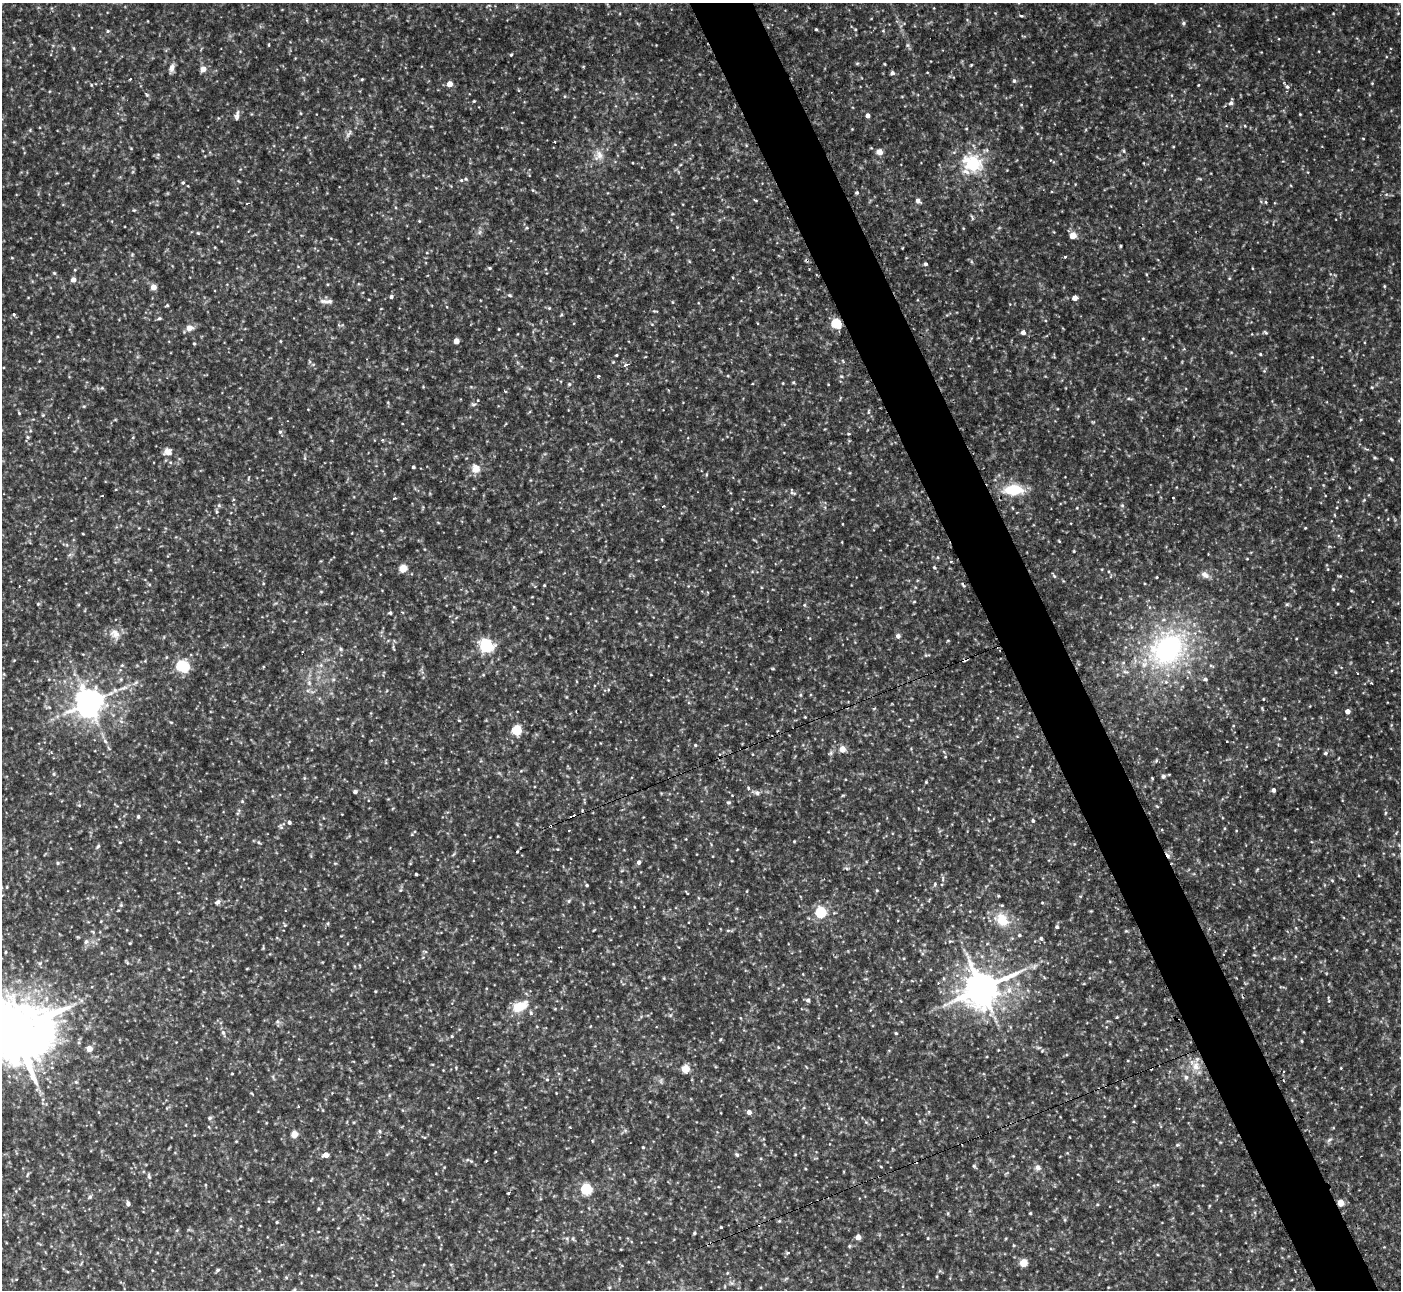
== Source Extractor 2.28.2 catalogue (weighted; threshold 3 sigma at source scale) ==
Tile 6 of 4 x 4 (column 2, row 2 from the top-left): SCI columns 1467-2865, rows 2861-4148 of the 6173 x 5943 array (HDU 1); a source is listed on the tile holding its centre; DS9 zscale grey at full resolution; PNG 1403 x 1292 px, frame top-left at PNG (2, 3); no overlay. Shown black and unused: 5% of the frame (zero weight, under 2 of 3 exposures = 1% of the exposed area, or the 3 px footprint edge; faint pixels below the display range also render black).
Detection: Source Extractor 2.28.2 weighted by HDU 2 'WHT'; one run over the whole footprint, this tile lists its part. Background 0.0722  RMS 0.01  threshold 0.0452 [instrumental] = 3 sigma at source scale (4.5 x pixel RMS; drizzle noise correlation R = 1.50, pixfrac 1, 0.05/0.05 arcsec/px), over >= 5 px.
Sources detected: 334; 1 too faint to see at this stretch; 13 cosmic-ray / hot-pixel residue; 1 long thin detection or spike segment (spike, bleed or trail) — not listed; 2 inside a brighter listed object's ellipse — not listed separately; the other 317 listed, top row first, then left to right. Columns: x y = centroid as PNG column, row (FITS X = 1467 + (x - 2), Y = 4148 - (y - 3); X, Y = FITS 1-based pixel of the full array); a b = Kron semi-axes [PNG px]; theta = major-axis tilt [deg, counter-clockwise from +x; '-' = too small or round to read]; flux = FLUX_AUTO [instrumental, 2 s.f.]
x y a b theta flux
1398 13 5 4 - 1.1
1021 15 3 3 - 5.7
1184 23 5 5 - 2.2
816 29 3 3 - 1.2
855 29 4 4 - 1.1
108 31 5 5 - 1.3
883 31 5 3 - 0.94
907 45 5 3 - 1.2
511 55 4 3 - 1
857 63 6 3 19 1.1
971 65 4 3 - 0.86
172 68 12 6 75 5.1
203 69 5 5 - 10
892 73 5 4 - 3.4
130 79 3 3 - 1.3
362 79 4 4 - 1
1014 81 6 5 - 1.8
450 84 4 4 - 11
91 85 5 4 - 1.1
1198 85 3 3 - 0.72
1287 87 8 6 -39 2.9
147 95 5 4 - 1.4
474 101 4 3 - 0.99
1231 103 6 5 - 3.2
1300 114 3 3 - 0.83
868 115 4 4 - 4.6
237 116 13 5 79 3.9
852 129 3 3 - 0.7
348 134 13 4 56 3.4
1363 138 4 2 - 0.72
554 141 3 2 - 1.3
1173 147 4 2 - 0.78
1124 151 5 4 - 1.3
879 152 7 6 - 5.7
599 155 16 12 55 10
972 163 31 24 -32 48
466 179 5 5 - 1.4
1200 179 6 3 -19 1.2
183 183 5 4 - 1.5
533 190 5 3 - 0.99
857 192 4 4 - 1.6
755 200 5 3 - 0.98
918 201 8 6 -38 3.1
1266 202 5 3 - 1.1
247 203 4 2 - 0.89
134 210 5 4 - 1.1
672 214 5 3 - 0.9
419 221 4 4 - 1
527 228 4 4 - 1.1
479 232 7 4 88 2.2
198 233 5 4 - 1.1
1073 235 4 4 - 19
1120 246 5 3 - 1
713 249 3 2 - 0.9
1065 257 3 3 - 1.6
925 264 4 4 - 2.2
490 268 5 4 - 1.2
54 273 5 4 - 1.2
73 280 5 5 - 6.8
1384 286 4 4 - 0.94
153 287 5 4 - 11
509 295 6 4 -17 1.6
391 297 5 5 - 2.2
1075 298 4 4 - 8
326 301 19 5 -3 5.1
167 305 4 3 - 1.3
549 308 4 3 - 0.96
655 311 9 2 0 1
14 314 4 3 - 1.9
561 315 5 4 - 1.1
159 318 6 4 3 1.6
836 323 5 5 - 76
189 328 11 8 20 6.1
499 329 3 3 - 0.72
1023 332 5 4 - 4.9
1266 332 7 4 -38 1.5
1143 339 5 3 - 0.91
280 341 4 3 - 0.87
456 341 4 4 - 10
194 344 4 4 - 1.1
1260 354 4 3 - 1.1
616 355 3 3 - 1
843 361 6 3 -71 1.1
613 362 4 4 - 0.87
626 365 6 5 - 3
598 376 3 2 - 1.9
728 376 5 3 - 0.89
841 376 6 3 -18 1.1
793 382 4 4 - 1.2
569 384 5 5 - 1.5
1372 387 4 4 - 1
102 388 5 4 - 1.4
505 391 3 3 - 1.1
1129 399 8 3 -13 1.6
474 404 6 4 3 1.8
84 406 5 4 - 1.1
868 412 8 4 89 1.6
19 413 4 3 - 0.94
43 415 4 4 - 1
1361 419 4 3 - 0.87
280 432 6 6 - 1.7
28 437 5 4 - 1.5
382 440 4 3 - 1.5
167 452 10 8 9 7.3
305 458 6 4 -89 1.5
1375 458 5 3 - 1.1
1391 459 5 3 - 1.2
413 467 4 3 - 1.9
475 469 11 10 - 9.9
248 478 6 3 71 1.1
1013 490 21 11 0 35
793 493 11 4 -15 2.5
102 496 3 3 - 2.6
1173 498 3 2 - 2.2
1364 500 4 4 - 1
219 505 5 3 - 1.6
1122 505 5 5 - 1.5
664 506 3 2 - 1.3
1077 508 4 3 - 0.69
731 509 5 3 - 0.77
842 524 3 2 - 0.61
1305 528 3 3 - 0.82
381 530 5 3 - 0.92
83 534 3 2 - 0.72
1059 541 4 4 - 0.78
1074 551 3 3 - 0.84
1247 559 4 3 - 0.82
951 562 3 2 - 1.2
934 567 5 3 - 1.2
403 568 5 5 - 29
1205 575 11 7 -33 5.8
1340 576 5 4 - 1.2
1157 577 4 2 - 0.81
544 585 3 3 - 0.95
19 586 3 2 - 0.75
1333 589 4 3 - 0.92
321 592 5 3 - 0.79
914 602 5 3 - 0.87
38 604 5 5 - 1.2
1287 604 6 5 - 1.5
804 605 5 3 - 1.1
390 613 5 4 - 1.6
547 618 4 3 - 0.81
115 634 18 13 -49 11
898 636 5 5 - 4.4
486 646 6 6 - 190
393 648 11 3 -75 1.7
341 649 7 5 -73 1.9
1168 649 53 40 39 200
927 655 10 3 4 1.4
122 665 6 4 42 1.4
321 665 6 5 - 2.3
182 666 9 5 -28 120
773 669 5 3 - 0.93
1335 672 5 3 - 1
1357 673 3 2 - 1.4
74 674 7 4 -71 2
483 675 5 3 - 0.98
1205 679 6 5 - 2.1
309 683 8 6 -71 3.3
1372 683 4 3 - 1.5
115 690 8 6 14 4.1
800 695 5 5 - 1.3
1263 699 4 3 - 0.78
89 703 9 8 - 1500
1348 711 4 4 - 7.6
805 717 3 3 - 0.77
121 721 7 4 -19 2
171 722 5 3 - 0.97
516 730 5 5 - 66
105 741 7 4 -46 2.3
695 745 4 4 - 1.1
109 748 8 3 -46 1.4
842 749 5 4 - 14
51 753 4 3 - 1.8
830 753 7 5 46 2
1326 753 6 5 - 1.9
720 754 4 4 - 1.4
945 757 4 3 - 0.86
1156 761 5 5 - 1.4
54 774 6 4 -89 1.3
1163 776 6 5 - 2.3
304 778 5 4 - 1.1
926 782 4 4 - 1.1
748 788 4 4 - 1.1
1273 790 4 4 - 3.5
355 792 4 4 - 2.7
757 793 8 7 - 3.1
843 795 6 3 19 0.99
242 801 5 5 - 1.2
728 802 5 5 - 1.8
79 805 5 5 - 1.2
1157 806 5 3 - 0.86
237 813 7 4 70 1.6
1385 813 6 3 70 1.2
138 817 4 4 - 1.8
1033 821 4 4 - 1.7
289 822 5 4 - 2.9
281 826 7 5 -57 1.9
550 826 3 3 - 1.9
1225 828 5 3 - 1
1162 829 3 3 - 1.3
569 830 3 2 - 1.2
1396 833 6 4 57 1.1
794 841 4 3 - 0.88
120 842 5 3 - 0.82
259 842 6 5 - 1.8
1074 844 5 3 - 0.89
98 846 7 4 43 1.6
517 851 3 2 - 1.4
639 862 4 4 - 3.6
58 863 6 5 - 1.6
416 874 3 3 - 1.4
1332 881 5 3 - 1
935 884 5 5 - 1.4
587 885 4 3 - 1.4
7 887 5 3 - 0.76
400 890 6 4 70 1.4
877 890 5 3 - 0.98
747 891 4 3 - 0.75
687 893 6 2 -50 0.83
569 901 6 4 61 1.5
217 902 9 6 38 3.2
1042 903 4 3 - 0.8
121 905 5 4 - 1.3
821 913 5 5 - 110
1002 920 18 14 -41 26
101 921 4 3 - 0.75
328 923 5 4 - 1.4
285 925 5 5 - 1.4
1057 927 4 4 - 1.9
728 930 6 4 0 1.5
1126 931 5 4 - 1.1
93 932 5 4 - 1.2
1019 935 5 4 - 1.5
1041 938 5 5 - 1.5
86 941 8 5 63 2.7
950 941 6 3 17 1.3
130 943 4 3 - 0.84
263 948 6 4 90 1.1
5 952 5 3 - 1
40 963 6 5 - 1.8
1034 967 9 5 63 3.1
938 983 3 3 - 1.6
981 989 12 10 27 2600
375 991 4 3 - 0.84
81 1000 6 6 - 2.5
808 1000 6 5 - 2.6
520 1006 19 11 27 23
670 1015 6 4 1 1.6
1117 1017 4 3 - 0.86
741 1018 5 3 - 0.81
277 1021 7 5 61 2
14 1031 23 17 14 8300
223 1032 7 5 -73 2.7
896 1033 4 3 - 1.1
452 1036 4 3 - 1
720 1040 6 3 58 1
1302 1041 4 3 - 1
89 1049 4 4 - 12
1042 1051 5 3 - 0.91
1195 1066 12 11 - 11
685 1069 5 5 - 32
1284 1071 3 2 - 0.83
232 1074 3 2 - 0.84
1186 1077 7 6 - 3.1
547 1079 5 4 - 1.3
76 1082 5 5 - 1.6
251 1093 5 3 - 0.92
298 1106 3 3 - 1.6
749 1112 5 4 - 5.5
210 1118 6 4 23 1.7
209 1127 5 3 - 0.77
625 1130 6 6 - 1.9
380 1131 6 5 - 1.7
294 1134 4 4 - 22
424 1137 5 3 - 0.98
1329 1140 9 4 36 2.1
1177 1145 6 4 43 1.3
643 1147 4 3 - 1.1
326 1155 5 5 - 7.2
737 1155 6 5 - 1.9
471 1161 5 4 - 1.2
974 1166 5 4 - 1.4
444 1167 4 4 - 0.79
881 1167 5 3 - 0.76
1038 1168 8 8 - 4.1
27 1174 7 3 71 1.4
149 1176 9 5 -78 2.2
311 1180 6 3 59 0.85
205 1185 4 3 - 0.92
586 1189 5 5 - 110
509 1193 4 3 - 1.7
90 1197 7 5 62 1.9
1341 1203 4 4 - 18
128 1204 5 5 - 3.2
1097 1204 4 3 - 0.87
1209 1206 5 3 - 0.86
318 1209 5 3 - 1
1255 1212 5 3 - 1.3
948 1213 6 3 72 1.1
1030 1213 3 3 - 1.1
779 1221 5 5 - 1.3
277 1222 4 3 - 1.1
721 1227 3 3 - 1.1
177 1230 5 3 - 0.93
694 1233 4 4 - 1.4
858 1237 4 4 - 10
928 1238 4 3 - 0.82
573 1239 7 4 -64 1.7
849 1246 6 4 89 1.2
788 1253 4 3 - 2.7
1023 1263 5 5 - 28
218 1270 5 4 - 1.8
727 1273 4 3 - 0.96
286 1277 5 5 - 1.2
294 1290 5 4 - 1.2
Overlapping masked pixels (flux is a lower limit): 2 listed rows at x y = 550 826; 1341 1203
Isophote crosses this tile's border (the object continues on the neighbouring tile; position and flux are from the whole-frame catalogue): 2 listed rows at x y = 14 1031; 294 1290
Unlisted compact peaks at least as high as the median listed source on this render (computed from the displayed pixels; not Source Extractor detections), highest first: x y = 1054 576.